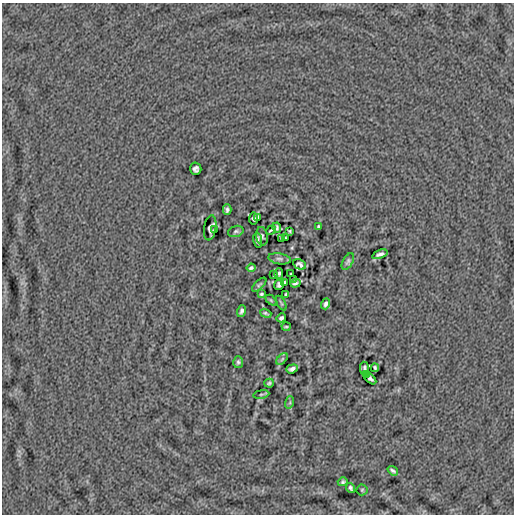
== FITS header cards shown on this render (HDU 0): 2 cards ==
NAXIS1  =                  512
NAXIS2  =                  512

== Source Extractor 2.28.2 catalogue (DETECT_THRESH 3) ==
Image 512 x 512 px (HDU 0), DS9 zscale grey, 1 PNG px = 1 image px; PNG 516 x 516 px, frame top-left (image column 1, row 512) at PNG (2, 3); each listed source drawn as its Kron ellipse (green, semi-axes under 4 px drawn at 4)
Background -2.90e-05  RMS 0.0039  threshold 0.0116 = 3 sigma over >= 5 px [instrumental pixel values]
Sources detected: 51; all 51 listed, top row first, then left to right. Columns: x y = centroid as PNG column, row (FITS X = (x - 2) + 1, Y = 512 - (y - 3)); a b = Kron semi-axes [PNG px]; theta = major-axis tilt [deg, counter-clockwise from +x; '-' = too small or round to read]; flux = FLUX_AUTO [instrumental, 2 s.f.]
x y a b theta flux
196 169 6 5 - 0.71
227 210 5 4 - 0.64
257 217 4 2 - 0.25
254 219 6 4 84 0.5
319 227 4 3 - 0.42
210 228 12 6 81 0.25
277 228 5 2 - 0.33
214 230 4 2 - 0.36
271 230 5 2 - 0.3
236 231 8 5 18 0.55
289 231 3 2 - 0.26
262 236 9 6 -81 0.43
285 238 4 2 - 0.15
282 239 3 2 - 0.23
258 240 8 4 -80 0.61
380 254 8 3 21 0.79
279 259 11 5 -9 0.71
348 261 9 5 61 0.58
300 264 7 5 -26 0.66
251 268 4 3 - 0.46
279 273 5 3 - 0.49
291 274 3 2 - 0.21
274 275 3 2 - 0.19
293 279 3 2 - 0.25
284 282 4 2 - 0.37
295 283 5 3 - 0.45
259 285 9 4 44 0.46
279 285 5 5 - 0.44
261 294 4 3 - 0.36
286 294 4 3 - 0.43
271 300 6 4 -45 0.31
281 303 8 2 -60 0.31
326 304 5 3 - 0.65
242 311 6 4 73 0.68
266 313 6 3 -21 0.43
281 318 5 4 - 0.56
286 327 4 2 - 0.3
282 359 7 4 46 0.34
238 362 6 5 - 0.55
375 368 4 3 - 0.41
292 369 6 4 19 0.84
365 369 7 3 -84 0.52
366 375 4 2 - 0.37
370 379 7 3 -42 0.68
269 383 5 3 - 0.39
261 394 8 3 9 0.32
290 402 6 4 73 0.36
393 471 5 3 - 0.54
343 482 5 4 - 0.48
350 488 5 3 - 0.51
362 490 5 5 - 0.36